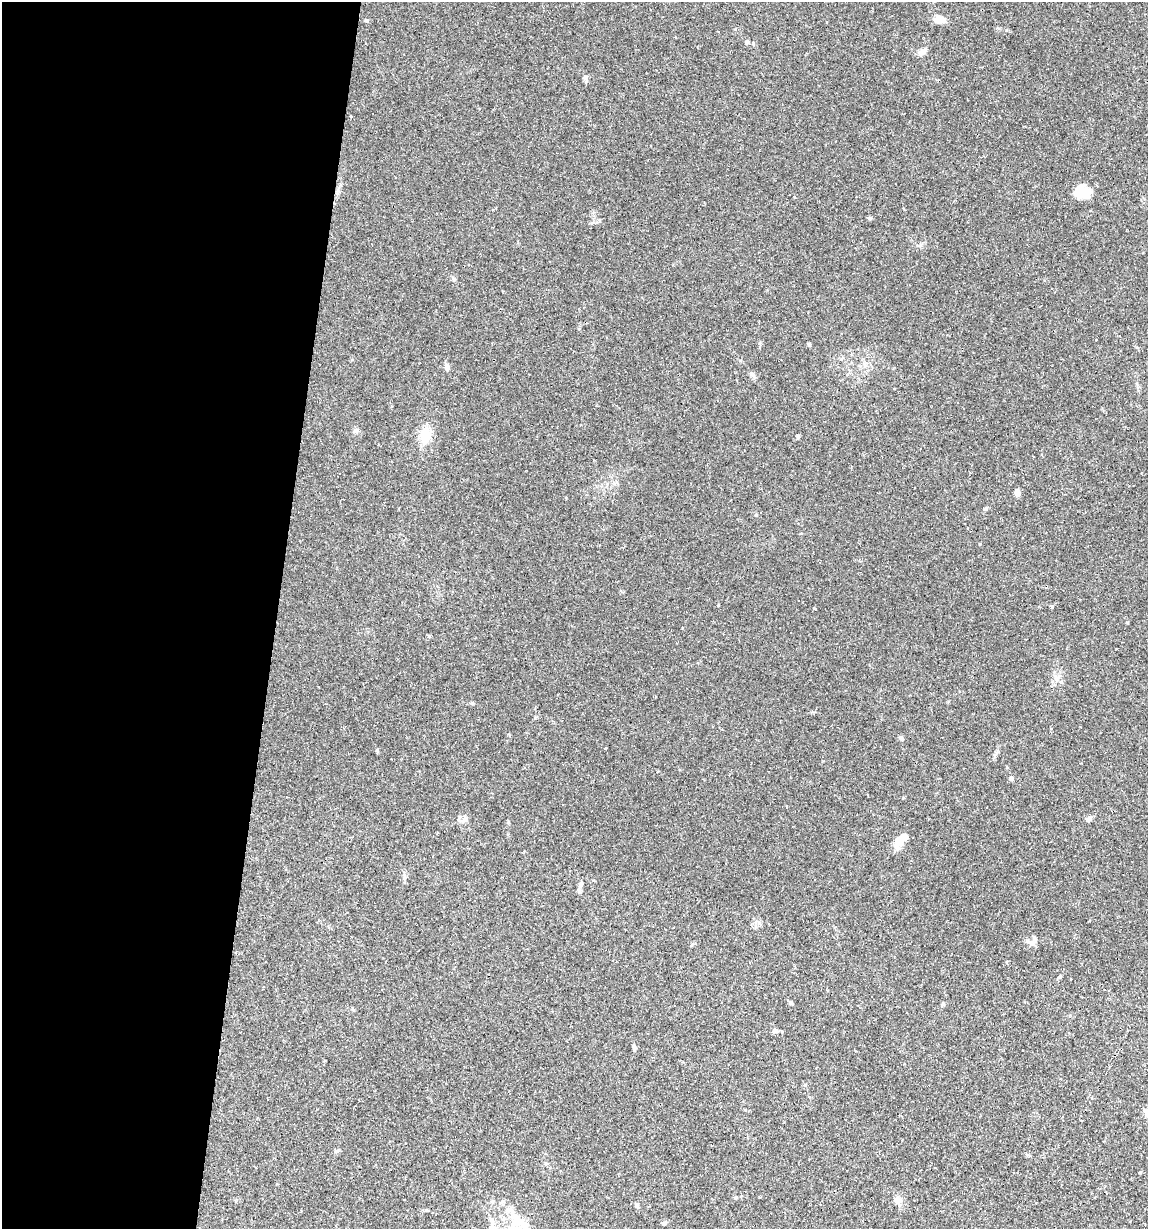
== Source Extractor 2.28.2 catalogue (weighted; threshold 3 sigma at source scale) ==
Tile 5 of 4 x 4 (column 1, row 2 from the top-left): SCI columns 236-1381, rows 2457-3683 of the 4935 x 4911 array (HDU 1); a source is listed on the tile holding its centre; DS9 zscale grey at full resolution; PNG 1150 x 1231 px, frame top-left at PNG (2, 2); no overlay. Shown black and unused: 24% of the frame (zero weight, under 2 of 3 exposures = <1% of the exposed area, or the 3 px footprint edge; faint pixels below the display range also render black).
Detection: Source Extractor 2.28.2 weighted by HDU 2 'WHT'; one run over the whole footprint, this tile lists its part. Background 0.0551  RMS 0.0043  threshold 0.0196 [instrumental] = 3 sigma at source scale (4.5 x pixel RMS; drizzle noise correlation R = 1.50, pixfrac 1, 0.05/0.05 arcsec/px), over >= 5 px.
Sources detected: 51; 1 inside a brighter object's white glare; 11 cosmic-ray / hot-pixel residue — not listed; the other 39 listed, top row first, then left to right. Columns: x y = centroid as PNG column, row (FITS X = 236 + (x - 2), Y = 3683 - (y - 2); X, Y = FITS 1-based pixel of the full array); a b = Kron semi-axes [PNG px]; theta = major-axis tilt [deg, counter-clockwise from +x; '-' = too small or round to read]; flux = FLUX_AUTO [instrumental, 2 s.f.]
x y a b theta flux
940 20 13 7 -4 4.2
747 42 6 5 - 0.94
922 52 10 6 42 2.3
585 77 8 6 57 0.98
1081 190 16 13 23 7.9
337 192 10 3 79 0.96
870 218 5 4 - 0.54
453 278 7 5 -18 0.7
809 344 5 3 - 0.62
447 367 9 5 -81 1.5
752 375 9 6 -51 1.2
356 431 7 6 - 1.1
425 435 16 12 80 8.3
798 437 6 4 71 0.58
1017 493 7 5 -77 2.4
985 509 6 4 39 0.64
980 544 3 3 - 0.36
1051 607 5 3 - 0.48
815 609 3 3 - 12
901 738 6 5 - 0.75
605 748 3 2 - 0.38
1011 778 6 5 - 0.96
1088 819 7 6 - 1.3
437 833 3 2 - 0.59
899 841 19 10 65 5
581 884 6 5 - 0.82
579 890 8 5 -64 0.9
736 939 2 2 - 0.32
1031 942 16 7 -23 2.1
943 1004 5 5 - 0.57
775 1031 7 5 14 1.1
634 1047 7 5 -80 0.79
1013 1172 3 2 - 0.48
1140 1173 3 3 - 0.97
760 1197 3 3 - 0.52
898 1201 12 8 -80 2.1
637 1205 6 5 - 0.83
519 1221 28 16 -33 13
664 1223 6 5 - 0.84
Unlisted compact peaks at least as high as the median listed source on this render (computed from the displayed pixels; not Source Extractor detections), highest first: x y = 472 703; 367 21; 429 636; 756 515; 1127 622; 535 718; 377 750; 718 605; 735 29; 404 878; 790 1003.